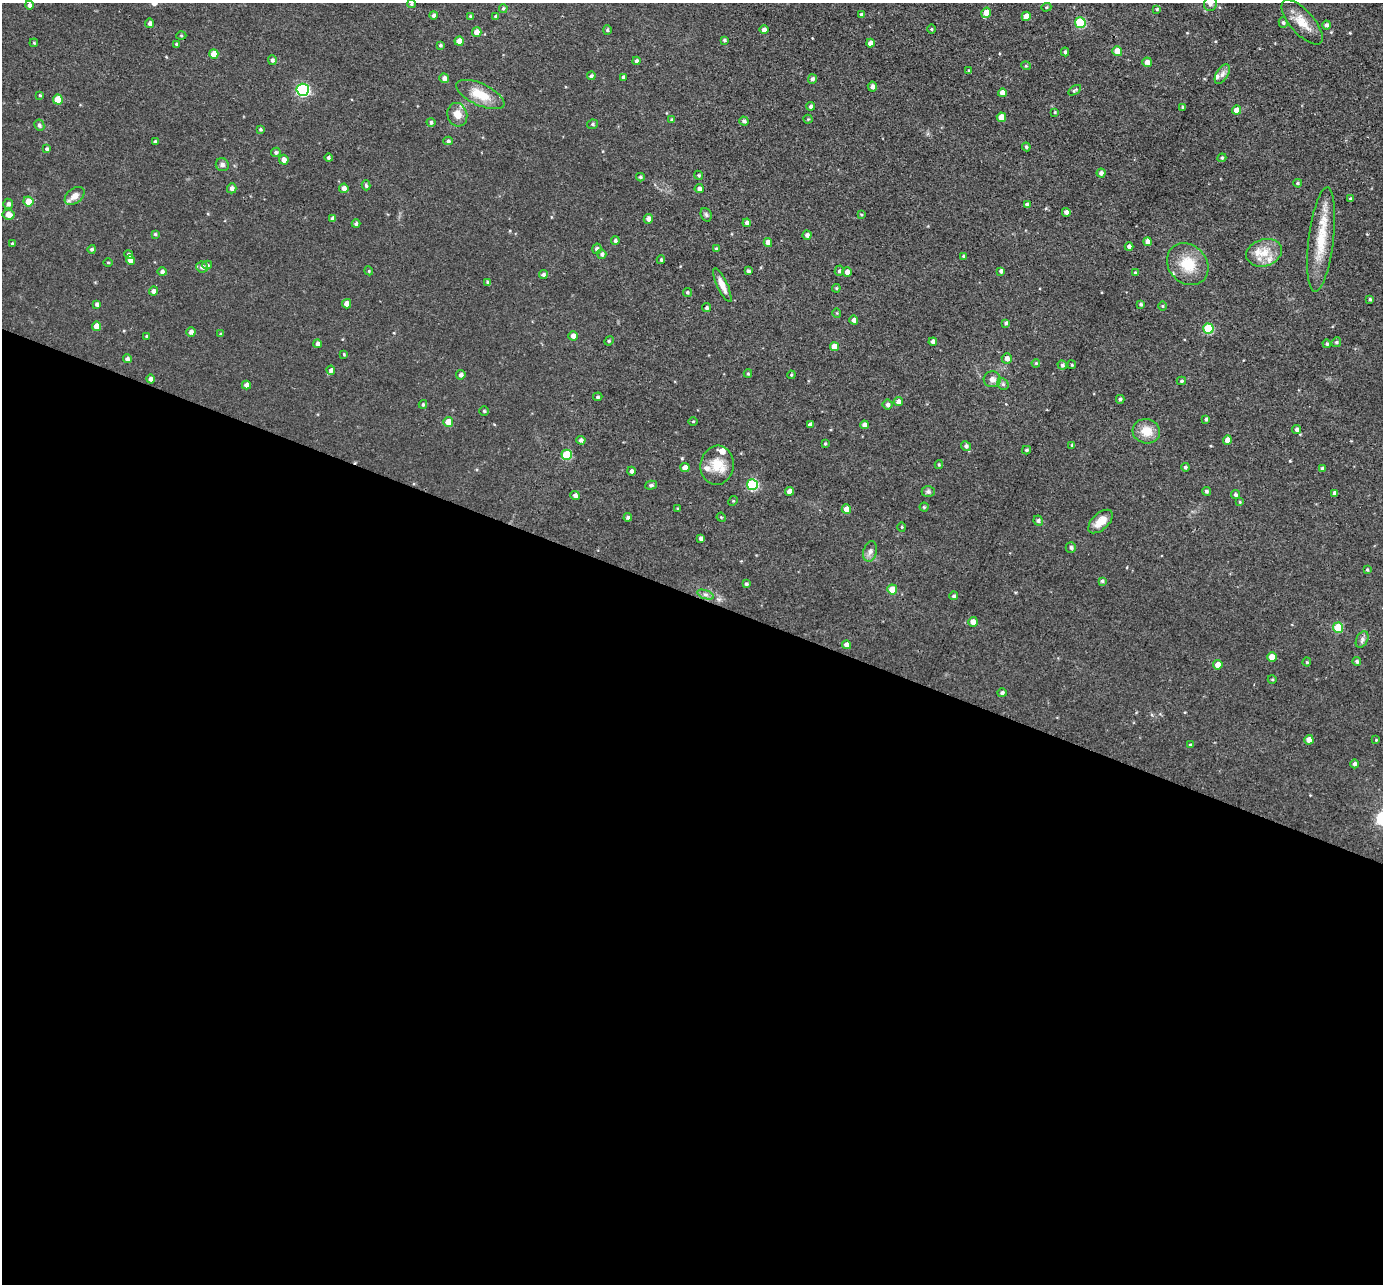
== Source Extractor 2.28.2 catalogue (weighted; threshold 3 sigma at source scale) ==
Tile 14 of 4 x 4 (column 2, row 4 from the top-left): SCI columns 1382-2762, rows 140-1421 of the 5524 x 5537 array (HDU 1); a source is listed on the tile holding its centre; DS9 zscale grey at full resolution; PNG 1385 x 1286 px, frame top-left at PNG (2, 3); each listed source drawn as its Kron ellipse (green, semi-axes under 4 px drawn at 4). Shown black and unused: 54% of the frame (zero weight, under 3 of 4 exposures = <1% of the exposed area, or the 3 px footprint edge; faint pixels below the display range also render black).
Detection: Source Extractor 2.28.2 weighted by HDU 2 'WHT'; one run over the whole footprint, this tile lists its part. Background 0.0448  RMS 0.0067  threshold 0.0301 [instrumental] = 3 sigma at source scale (4.5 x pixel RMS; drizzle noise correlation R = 1.50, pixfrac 1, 0.05/0.05 arcsec/px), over >= 5 px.
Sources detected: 233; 5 inside a brighter listed object's ellipse — not listed separately; the other 228 listed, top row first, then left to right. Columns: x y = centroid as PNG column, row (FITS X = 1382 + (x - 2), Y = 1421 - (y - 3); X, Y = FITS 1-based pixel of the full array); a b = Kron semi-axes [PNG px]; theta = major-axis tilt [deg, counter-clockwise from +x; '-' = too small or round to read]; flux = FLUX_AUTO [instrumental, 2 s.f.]
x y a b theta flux
411 4 4 4 - 0.84
1210 4 7 6 - 2
29 5 4 4 - 1.7
1046 7 5 4 - 0.85
503 8 4 3 - 0.83
1157 9 4 4 - 0.67
986 13 5 5 - 6.9
861 14 4 4 - 1
433 15 4 4 - 1.4
470 16 4 3 - 0.96
1026 16 4 4 - 6
496 17 4 4 - 1.1
1283 22 5 4 - 1
1302 22 28 11 -48 11
150 23 4 4 - 2
1080 23 5 5 - 36
1326 25 4 4 - 1.7
931 29 5 3 - 0.63
607 30 4 4 - 0.82
764 30 5 4 - 2.5
477 32 5 4 - 4.6
181 36 5 3 - 0.67
724 40 4 4 - 1
459 41 4 4 - 6.4
34 43 4 3 - 0.62
870 43 4 4 - 4
176 44 4 3 - 0.92
440 45 3 3 - 1
1117 51 5 5 - 7
1065 52 4 4 - 1.2
214 54 5 4 - 8
272 60 5 4 - 1.5
637 61 4 4 - 1.9
1147 62 5 4 - 3.9
1026 66 5 3 - 0.58
969 71 3 3 - 0.89
1222 74 11 6 58 2.7
591 76 4 4 - 1.5
623 77 4 3 - 1.3
444 78 5 4 - 2.7
812 79 5 4 - 1.7
872 87 5 4 - 2.3
303 90 6 6 - 94
1075 90 7 3 32 0.92
1002 93 4 4 - 3.7
480 94 26 11 -25 14
40 95 4 4 - 0.72
58 99 5 5 - 13
811 106 4 4 - 1.5
1183 107 4 3 - 0.9
1237 110 4 4 - 5.6
1055 112 3 3 - 0.63
457 115 12 10 -74 6.6
1001 117 4 4 - 7.8
808 119 4 4 - 0.69
672 120 4 3 - 1.1
744 121 5 4 - 1.6
431 122 4 4 - 1.4
593 124 5 4 - 1.1
39 125 6 5 - 1.7
260 129 4 4 - 0.84
448 141 4 4 - 1.1
155 142 3 3 - 1.2
1026 147 4 4 - 1.1
47 149 4 4 - 1.3
276 152 5 4 - 1.2
328 158 4 4 - 1.1
1222 158 4 4 - 0.77
284 160 5 4 - 3.3
222 165 7 6 - 1.8
1101 173 4 4 - 2.2
699 175 5 4 - 0.84
640 177 4 3 - 1.1
1298 183 4 3 - 0.91
366 185 5 4 - 1.1
232 188 5 4 - 2.1
344 188 4 4 - 2.8
699 189 4 4 - 2.2
75 196 11 7 38 4.8
1351 199 3 3 - 1.4
28 201 5 5 - 8.2
8 204 5 5 - 1.8
1027 205 4 4 - 2
1066 212 4 4 - 2.3
861 214 4 2 - 0.59
8 215 6 5 - 4.8
706 215 7 5 -69 1.2
333 218 4 4 - 2.3
648 219 5 4 - 2.8
747 223 4 4 - 2.1
356 224 4 4 - 1.6
155 234 4 4 - 0.79
807 235 4 4 - 2
1321 240 53 12 83 23
615 241 4 4 - 1.4
768 242 4 4 - 3.9
1147 242 4 4 - 3.1
12 244 3 3 - 0.75
1129 247 4 4 - 2
92 249 4 4 - 1.1
597 249 5 4 - 1.6
716 249 4 3 - 1.6
1264 253 18 13 18 12
602 254 5 4 - 1.5
129 255 4 4 - 1.6
963 256 3 3 - 0.82
130 260 5 4 - 3.8
661 260 4 3 - 1
108 263 5 3 - 0.63
1188 264 23 19 -47 17
207 265 5 4 - 1.1
202 267 6 5 - 2.4
369 271 4 3 - 0.68
748 271 4 3 - 1.3
839 271 5 4 - 1.2
1001 271 4 4 - 2
162 272 4 4 - 1.9
847 272 5 4 - 3.4
1135 273 4 3 - 0.67
543 274 4 4 - 1.6
488 283 4 3 - 1.5
722 285 18 5 -65 5.2
836 288 4 4 - 0.73
154 291 4 4 - 2.7
687 292 4 4 - 1
1370 299 4 3 - 0.9
97 304 4 4 - 1.4
347 304 4 4 - 4.3
1141 304 4 4 - 1
1162 306 5 3 - 0.61
707 308 5 4 - 1.1
837 313 5 3 - 0.55
854 320 4 4 - 2.5
1006 323 4 3 - 1.6
96 326 4 4 - 4.9
1208 329 5 5 - 33
191 332 4 4 - 2.4
221 334 4 3 - 0.87
146 336 3 3 - 0.58
573 336 5 4 - 3.2
609 341 5 4 - 0.8
933 342 4 4 - 2.2
1336 342 5 4 - 0.96
318 344 4 4 - 2.1
1327 344 4 4 - 1.2
834 346 4 4 - 5.9
344 354 4 4 - 0.66
1007 358 5 5 - 3.1
127 359 4 4 - 1.9
1036 363 4 3 - 0.61
1062 365 5 4 - 1.3
1072 365 4 3 - 0.65
331 370 4 4 - 1.8
748 374 4 4 - 0.82
461 375 5 4 - 2
791 375 4 3 - 0.59
151 379 4 4 - 2
992 379 8 8 - 3.7
1181 381 4 3 - 0.99
1003 384 6 5 - 1.2
246 385 4 4 - 2.9
598 397 5 4 - 0.9
1120 399 4 3 - 1
898 402 4 4 - 2.4
423 404 4 3 - 0.94
888 405 5 5 - 1.9
484 411 4 4 - 0.93
1206 419 4 3 - 1.1
693 421 4 3 - 0.65
448 422 5 5 - 6.6
810 424 4 3 - 1.8
864 425 4 4 - 3
1297 430 4 4 - 1.7
1146 431 14 12 -14 9.5
581 440 4 4 - 1.8
1227 440 5 4 - 4.8
825 444 4 3 - 0.65
1072 445 4 4 - 1
966 446 5 4 - 1.6
1027 450 4 3 - 1
567 455 5 5 - 25
717 465 20 16 83 12
939 465 4 4 - 0.86
1185 467 4 4 - 1.1
685 468 4 4 - 4.7
1323 469 4 4 - 1.8
631 471 4 4 - 1.6
651 485 6 4 15 1.2
752 485 5 5 - 49
789 491 4 4 - 3.9
1206 491 4 4 - 1.2
928 492 6 5 - 1.6
1334 493 4 3 - 1.9
575 495 5 4 - 2.3
1236 495 5 4 - 1.3
733 501 5 4 - 0.69
1240 502 4 4 - 0.65
924 507 4 4 - 0.76
678 509 4 3 - 0.71
846 509 5 4 - 4.7
628 517 4 4 - 1.4
721 517 5 3 - 0.59
1038 521 5 4 - 1.5
1100 522 15 8 43 7.2
902 527 5 3 - 0.56
701 538 4 3 - 1.8
1071 547 5 5 - 1.4
870 551 10 6 75 2.6
1367 570 4 3 - 0.72
1102 581 3 3 - 1
746 584 4 4 - 1.2
892 589 5 5 - 9.3
705 594 9 4 -19 1.7
954 596 4 4 - 1.2
973 622 5 4 - 4
1338 628 5 5 - 22
1362 639 9 5 65 1.8
847 645 4 4 - 3.5
1272 657 4 4 - 6.5
1357 661 4 4 - 1.2
1307 662 4 4 - 0.66
1218 665 5 4 - 5
1272 679 4 3 - 0.61
1002 693 5 4 - 1.6
1309 740 4 4 - 4.5
1376 740 3 3 - 0.51
1190 745 4 3 - 0.83
1354 764 4 4 - 1.7
Isophote crosses this tile's border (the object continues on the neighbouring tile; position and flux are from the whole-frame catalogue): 1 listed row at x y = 1210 4